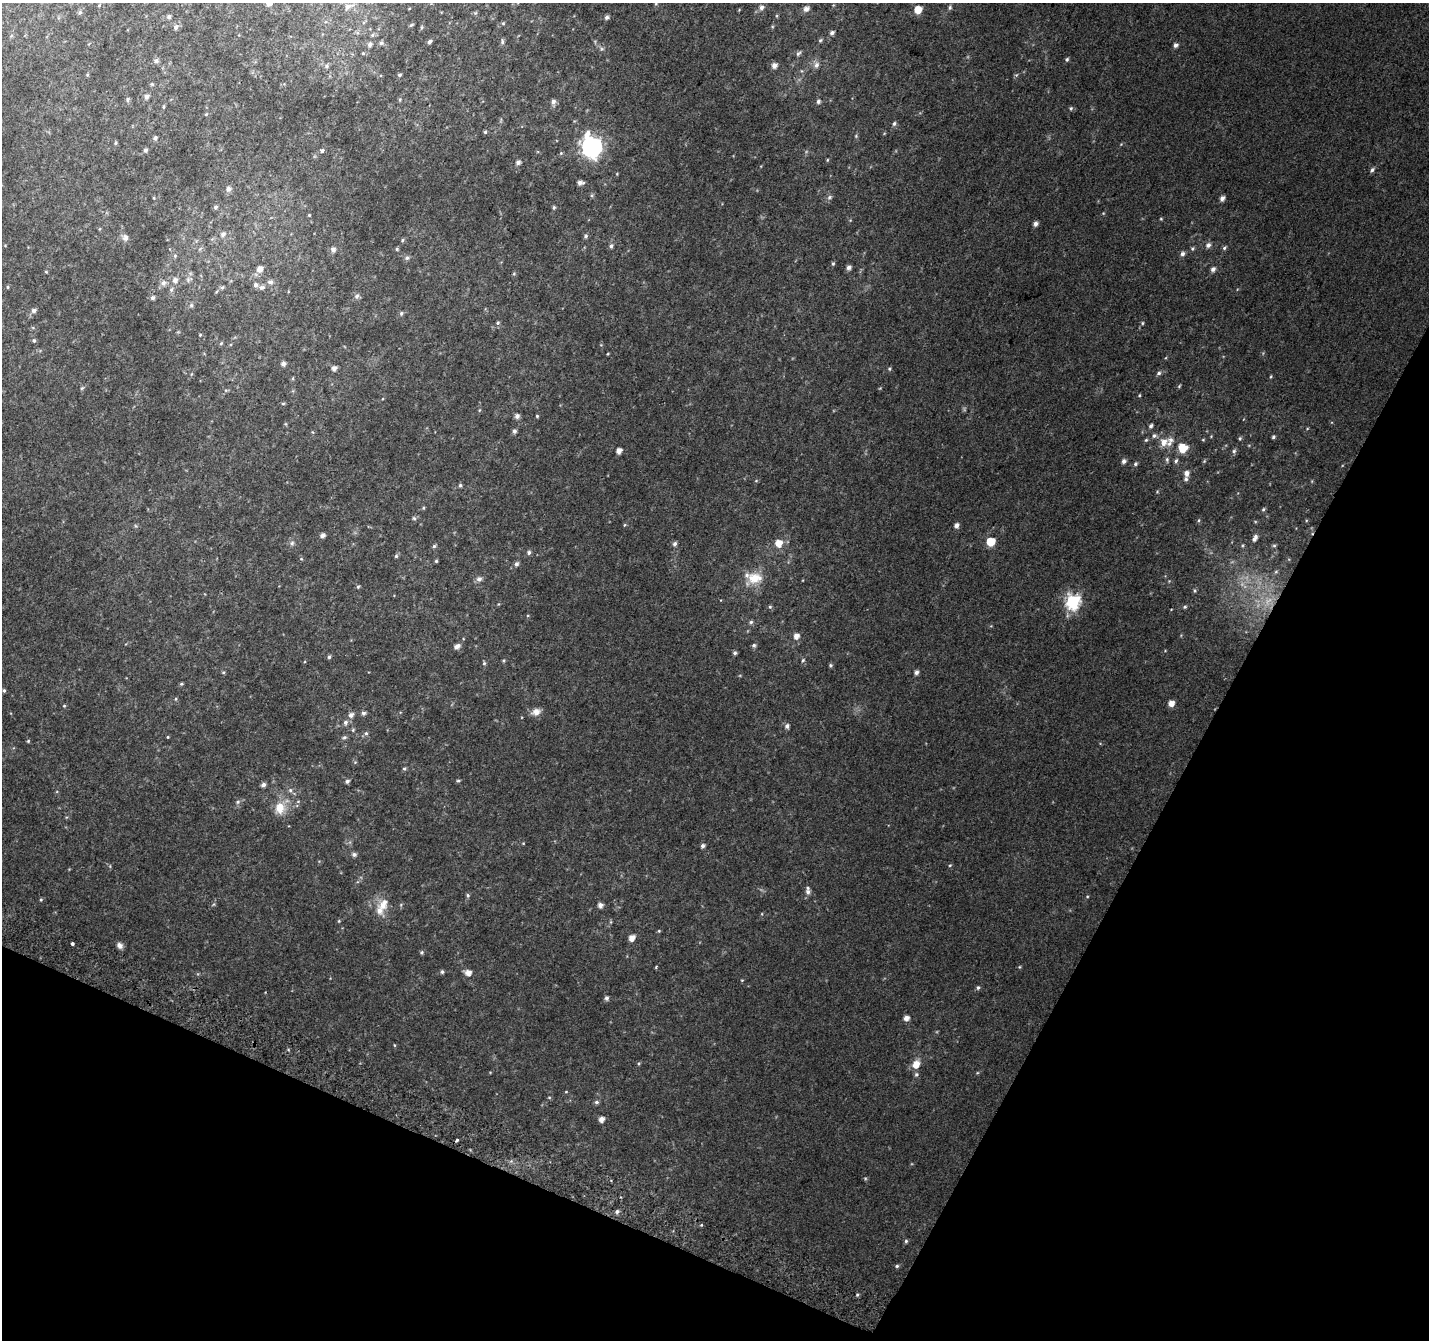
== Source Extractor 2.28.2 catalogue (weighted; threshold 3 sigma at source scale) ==
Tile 15 of 4 x 4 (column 3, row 4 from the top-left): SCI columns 2884-4310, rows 307-1644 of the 5758 x 5899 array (HDU 1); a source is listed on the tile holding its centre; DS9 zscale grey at full resolution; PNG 1431 x 1342 px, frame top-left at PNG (2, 3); no overlay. Shown black and unused: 24% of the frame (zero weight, under 2 of 3 exposures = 2% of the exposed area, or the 3 px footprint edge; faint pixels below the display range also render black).
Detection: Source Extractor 2.28.2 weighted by HDU 2 'WHT'; one run over the whole footprint, this tile lists its part. Background 0.0301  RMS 0.01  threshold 0.0465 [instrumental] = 3 sigma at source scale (4.5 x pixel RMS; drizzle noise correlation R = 1.50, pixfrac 1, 0.0396/0.0396 arcsec/px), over >= 5 px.
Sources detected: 251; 3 too faint to see at this stretch — not listed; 7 inside a brighter listed object's ellipse — not listed separately; the other 241 listed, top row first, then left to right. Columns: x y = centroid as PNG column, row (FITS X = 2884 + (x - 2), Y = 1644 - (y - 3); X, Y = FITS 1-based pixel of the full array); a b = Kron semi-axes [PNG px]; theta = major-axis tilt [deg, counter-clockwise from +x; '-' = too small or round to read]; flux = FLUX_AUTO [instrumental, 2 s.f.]
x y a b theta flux
269 3 7 7 - 6
656 4 6 4 68 1.4
348 7 16 8 21 9.6
762 7 7 6 - 3.6
950 7 6 4 75 1.8
806 9 7 5 34 5
918 10 5 5 - 17
80 12 6 6 - 2
475 13 6 4 18 1.3
169 17 6 5 - 2.7
607 17 5 5 - 2.8
503 23 5 4 - 1.1
411 25 7 3 35 1.3
176 27 7 6 - 3.7
422 27 6 4 83 1.5
832 33 5 4 - 2.9
372 35 6 5 - 1.9
820 40 6 4 45 1.4
502 41 7 5 -89 2.1
429 42 6 4 54 2.4
381 43 7 5 1 2.4
370 44 8 6 71 3.6
1175 45 5 5 - 3.6
602 49 6 5 - 1.9
363 53 5 5 - 1.2
798 53 8 4 50 2.1
1067 59 5 4 - 1.9
156 60 7 7 - 2.6
816 65 8 7 - 4.4
327 66 7 6 - 2.6
774 66 5 5 - 6.3
87 75 5 4 - 1
400 75 4 4 - 1.7
1016 75 6 4 43 1.5
152 84 5 4 - 1.2
146 97 5 5 - 4
127 100 8 4 90 1.7
400 100 6 4 71 1.3
818 101 6 5 - 2.3
553 102 8 5 -86 3.7
164 107 5 3 - 1
1071 108 6 5 - 1.6
206 114 5 4 - 1.1
894 124 6 5 - 2.3
485 132 4 4 - 1.5
856 136 5 5 - 1.3
155 138 6 5 - 2
116 143 5 4 - 1.3
1121 144 4 4 - 0.84
592 147 9 8 - 550
145 150 5 4 - 2.6
322 151 4 3 - 6.4
561 153 6 5 - 1.4
827 160 5 3 - 0.94
518 162 6 5 - 3.4
1372 170 7 5 48 2.6
580 183 7 5 1 4.5
229 189 7 6 - 4.3
830 197 8 6 33 2.4
154 198 4 3 - 0.89
1222 198 5 5 - 4.4
215 207 5 5 - 2.3
554 207 5 4 - 1.5
309 215 4 4 - 0.86
1161 219 4 4 - 1
1035 224 5 5 - 3.9
223 234 7 6 - 3.8
586 236 6 5 - 1.8
125 238 8 7 - 4.3
402 240 6 5 - 1.5
1208 245 7 6 - 3.7
611 246 6 5 - 2.3
1224 248 6 4 45 2
397 249 5 5 - 1.4
1192 249 5 5 - 1.7
333 250 8 7 - 3.6
1182 254 5 5 - 3.5
175 256 5 5 - 1.5
407 258 7 6 - 2.7
833 263 5 4 - 1.5
849 268 6 5 - 3.3
260 269 6 6 - 7.5
1213 269 6 5 - 3.8
46 272 4 4 - 1.1
189 279 11 6 31 3.3
175 280 7 6 - 5
270 282 7 6 - 3.5
163 283 8 7 - 4.4
7 287 5 4 - 1.4
222 287 6 5 - 1.8
261 287 9 6 16 3.2
171 290 8 6 74 2.6
357 296 8 6 62 3.1
153 298 5 5 - 3
191 305 6 6 - 2.2
34 310 6 5 - 3.5
401 313 6 5 - 2
498 323 6 5 - 1.7
1142 323 5 4 - 1.2
200 335 4 4 - 0.92
34 340 5 5 - 1.7
221 343 6 4 43 1.4
608 354 4 3 - 0.88
283 363 5 5 - 3.7
334 368 6 5 - 4.2
889 369 5 5 - 1.4
1159 373 6 5 - 2.4
1271 377 5 3 - 1
293 378 6 3 72 1.1
1179 386 6 3 46 1.1
82 388 6 4 43 1.4
880 388 5 3 - 0.76
226 390 6 5 - 1.5
1139 395 4 4 - 1
283 403 5 4 - 1.3
479 410 5 3 - 1
517 416 5 5 - 3.8
537 416 4 4 - 1.2
286 424 6 3 -70 1
1151 426 6 4 69 2.3
514 431 5 5 - 2.8
1154 436 6 6 - 2.6
1273 437 4 4 - 1.6
1240 438 5 4 - 1.4
1146 440 5 4 - 1.4
1203 440 5 3 - 0.92
1163 442 10 8 33 10
1182 448 9 8 - 21
619 451 5 4 - 6.7
1234 451 6 6 - 2.1
1167 460 8 5 -89 2.1
1124 461 5 5 - 3.5
1176 461 7 5 71 2.1
1204 461 5 5 - 1.1
1135 464 5 5 - 2
1186 473 8 6 88 5.1
756 481 5 3 - 0.98
460 485 5 4 - 1.7
1157 492 5 3 - 0.96
423 508 5 4 - 1.2
1263 509 5 4 - 1.6
414 518 6 5 - 1.7
1199 520 5 3 - 1.2
625 525 5 4 - 1.2
956 525 5 5 - 4.4
136 526 6 4 -70 1.3
322 535 5 4 - 4.1
1255 538 9 5 59 4.4
991 542 6 5 - 35
292 543 7 7 - 3
779 543 6 6 - 14
675 544 6 5 - 3.1
434 546 5 5 - 1.7
1274 546 5 5 - 1.6
529 552 5 5 - 2.4
396 556 6 5 - 1.6
301 559 5 5 - 1.2
436 561 4 4 - 1.3
516 564 6 5 - 2.8
1276 572 6 5 - 1.7
755 578 24 15 21 22
479 579 8 8 - 3.6
1169 581 4 4 - 0.9
358 587 6 4 62 1.3
1194 591 6 3 -82 1.2
1072 601 7 7 - 190
770 607 6 5 - 1.6
1185 607 5 4 - 1.5
751 622 6 5 - 2
796 636 6 6 - 6.6
754 645 5 5 - 2.2
457 646 8 5 31 5
735 653 5 4 - 2.1
329 657 5 4 - 1.9
803 660 5 5 - 1.6
503 661 6 4 59 1.2
484 663 5 4 - 1.5
830 665 5 5 - 1.7
223 672 5 4 - 1.2
916 672 5 5 - 3.5
181 684 5 4 - 1.4
4 690 4 4 - 1.8
176 699 5 3 - 1.2
1171 703 5 5 - 8.8
64 706 4 4 - 1.1
536 712 10 8 19 8.6
363 713 6 5 - 2.8
351 715 7 6 - 4.6
345 722 7 6 - 3.2
787 726 6 5 - 3.2
353 730 5 4 - 1.2
366 733 6 5 - 2.2
168 737 4 3 - 0.89
344 737 6 5 - 2.1
28 741 4 4 - 1.1
404 768 5 5 - 1.5
347 781 5 4 - 2.7
458 781 5 4 - 1.4
263 785 5 4 - 4
290 790 7 5 22 2.4
238 802 6 5 - 2.4
280 808 14 12 72 18
523 843 4 3 - 0.84
702 846 5 5 - 2.8
354 854 6 5 - 3
950 865 4 3 - 1
808 892 7 7 - 3.7
468 895 6 5 - 1.7
41 900 5 4 - 1.2
213 904 6 3 45 1.3
383 904 16 12 58 15
401 905 6 4 -74 1.2
600 905 5 5 - 5.1
339 921 5 4 - 1.1
659 931 4 4 - 1.1
632 938 5 5 - 8.9
72 944 3 3 - 9.1
120 945 8 6 -46 4.1
422 952 5 5 - 1.8
656 967 5 3 - 1
1019 967 4 4 - 1
442 972 5 4 - 1.7
468 973 7 6 - 7.7
742 980 4 3 - 0.87
978 987 6 5 - 2.1
607 998 6 5 - 2.7
906 1018 5 5 - 5.6
394 1045 5 3 - 0.88
638 1063 5 4 - 1.2
916 1064 8 7 - 12
916 1074 6 6 - 2.3
566 1092 5 3 - 0.79
549 1097 5 3 - 1.1
596 1102 6 5 - 2.3
601 1119 5 5 - 6.2
457 1140 3 3 - 5.1
617 1212 6 5 - 2.6
701 1225 4 3 - 0.98
906 1241 6 4 89 1.6
897 1266 5 4 - 1.6
857 1295 4 4 - 1.5
Isophote crosses this tile's border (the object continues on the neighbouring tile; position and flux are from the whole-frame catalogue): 2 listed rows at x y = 269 3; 656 4